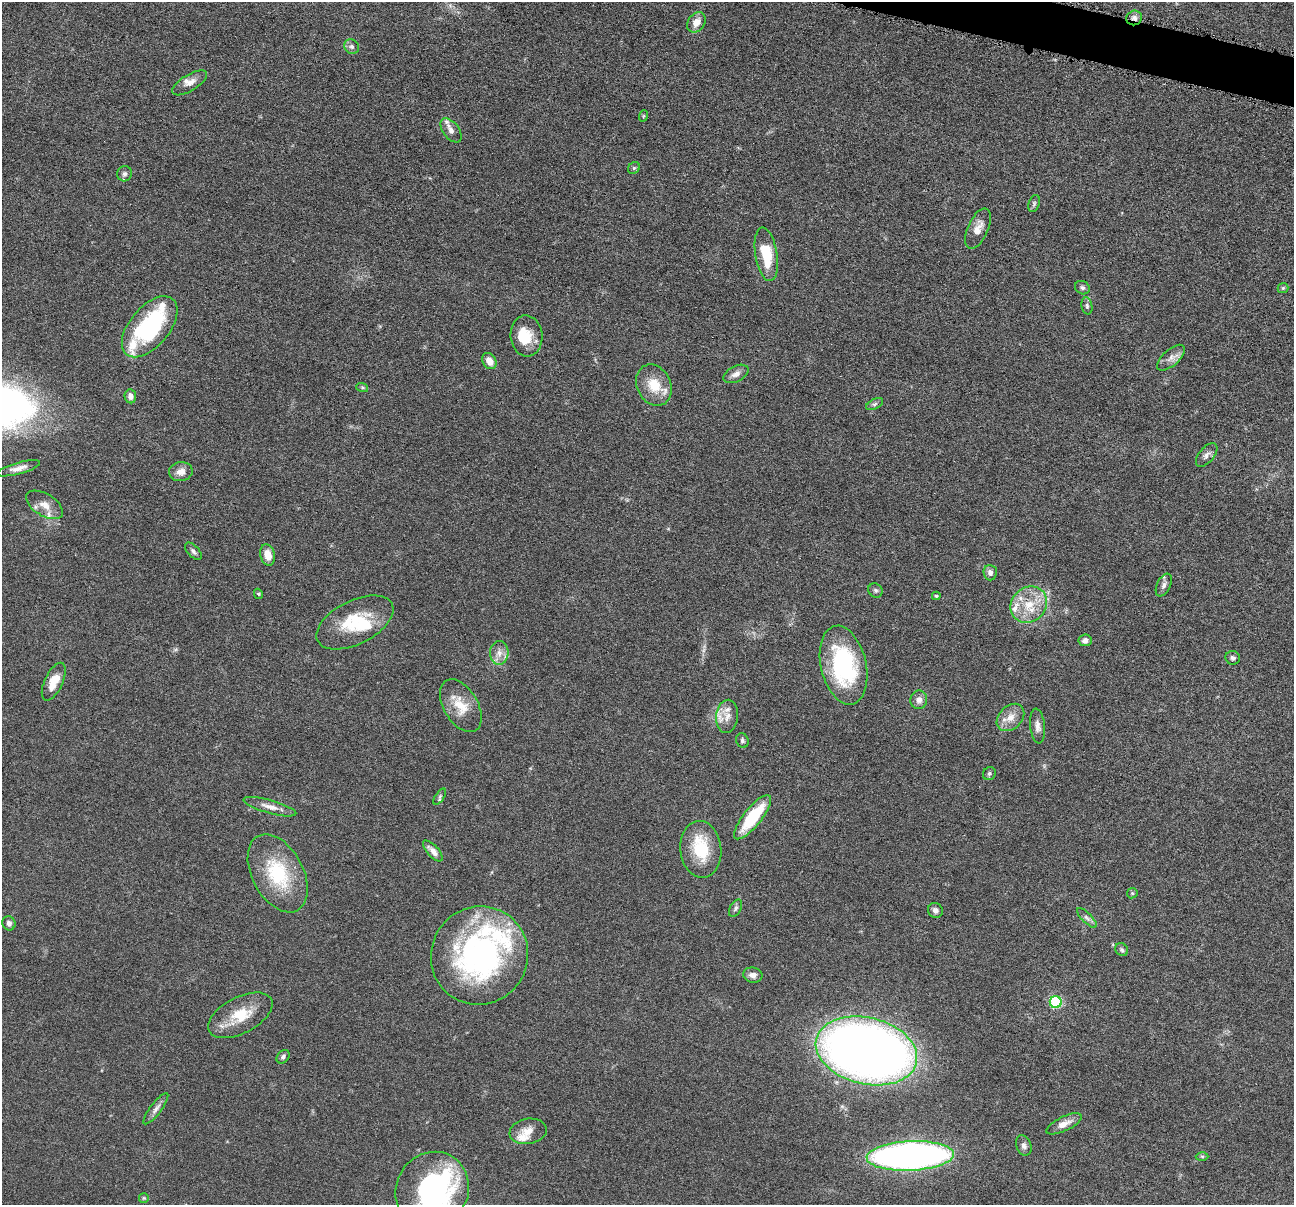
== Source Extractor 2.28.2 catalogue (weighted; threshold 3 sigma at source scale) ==
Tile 10 of 4 x 4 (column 2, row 3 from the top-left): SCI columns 1298-2589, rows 1457-2659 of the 5180 x 5196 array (HDU 1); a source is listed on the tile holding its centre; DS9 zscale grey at full resolution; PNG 1296 x 1207 px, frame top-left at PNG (2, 2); each listed source drawn as its Kron ellipse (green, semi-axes under 4 px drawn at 4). Shown black and unused: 1% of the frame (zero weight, under 4 of 8 exposures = <1% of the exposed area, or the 3 px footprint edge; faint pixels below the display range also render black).
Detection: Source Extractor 2.28.2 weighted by HDU 2 'WHT'; one run over the whole footprint, this tile lists its part. Background 0.0365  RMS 0.0033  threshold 0.0134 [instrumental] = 3 sigma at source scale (4.09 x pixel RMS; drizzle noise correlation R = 1.36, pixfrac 0.8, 0.05/0.05 arcsec/px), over >= 5 px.
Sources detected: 87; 1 too faint to see at this stretch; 4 inside a brighter object's white glare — neither listed nor drawn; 8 inside a brighter listed object's ellipse — not listed separately; the other 74 listed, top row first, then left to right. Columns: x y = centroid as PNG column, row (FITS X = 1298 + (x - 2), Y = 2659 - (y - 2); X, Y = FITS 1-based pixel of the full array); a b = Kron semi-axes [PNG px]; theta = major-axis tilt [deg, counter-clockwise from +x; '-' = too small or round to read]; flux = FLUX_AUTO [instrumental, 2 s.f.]
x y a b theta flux
1134 18 8 7 - 1.3
696 22 11 8 55 3.1
352 47 8 7 - 0.98
190 83 20 8 31 2.2
643 116 6 3 71 0.32
451 130 14 8 -53 2
634 168 6 5 - 0.51
125 174 8 7 - 0.94
1034 203 9 5 70 0.71
978 229 21 10 66 3.5
766 254 27 11 -81 11
1082 288 8 6 -29 0.8
1283 288 5 5 - 0.48
1087 306 8 5 -81 0.72
150 327 36 20 50 37
526 336 20 16 -84 5.9
1171 358 17 8 43 2.2
489 361 9 6 -57 2.5
736 374 13 7 27 1.7
654 385 21 17 -63 7.6
362 387 6 4 -19 0.44
130 396 7 5 -84 1.5
875 404 9 5 27 0.75
1207 455 14 7 50 1.6
18 468 22 5 15 2.3
181 472 12 9 8 2.4
45 505 21 11 -31 3.3
193 551 10 5 -46 0.93
268 555 11 7 -75 3.6
990 573 7 6 - 1.2
1164 585 12 6 64 1.3
875 590 7 6 - 0.71
258 594 5 4 - 0.33
936 596 4 3 - 0.43
1029 605 19 17 42 8.4
355 622 41 22 26 16
1085 640 6 6 - 1.2
499 653 12 9 87 2.3
1233 658 7 6 - 0.93
843 665 40 22 -77 34
54 682 20 9 65 4.8
919 700 9 8 - 1.6
461 706 29 17 -59 6.9
727 716 16 11 84 3.3
1010 717 16 11 44 3.5
1038 726 17 7 -84 1.9
742 740 7 6 - 0.7
989 774 7 6 - 0.67
440 797 9 4 57 0.63
270 807 27 6 -16 2.9
752 817 27 9 51 15
701 849 28 20 -84 12
433 851 13 5 -47 2
278 873 42 25 -62 20
1132 893 5 5 - 0.44
736 908 9 5 62 0.8
935 910 8 7 - 1.2
1087 918 13 5 -45 1.1
9 923 7 6 - 1.3
1122 950 7 6 - 0.63
479 955 49 48 - 78
753 975 10 7 -10 1.5
1056 1002 6 6 - 32
240 1015 35 18 27 9.6
866 1051 51 33 -14 310
283 1057 7 5 51 0.71
156 1109 19 5 52 1.6
1064 1124 19 7 25 2.6
528 1131 18 12 10 3.7
1024 1145 10 7 -67 1.3
910 1156 43 14 3 180
1202 1156 6 4 -1 0.44
432 1190 39 36 57 62
144 1198 5 5 - 0.4
Overlapping masked pixels (flux is a lower limit): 1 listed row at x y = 1134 18
Isophote crosses this tile's border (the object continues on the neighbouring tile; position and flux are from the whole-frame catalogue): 1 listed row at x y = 432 1190